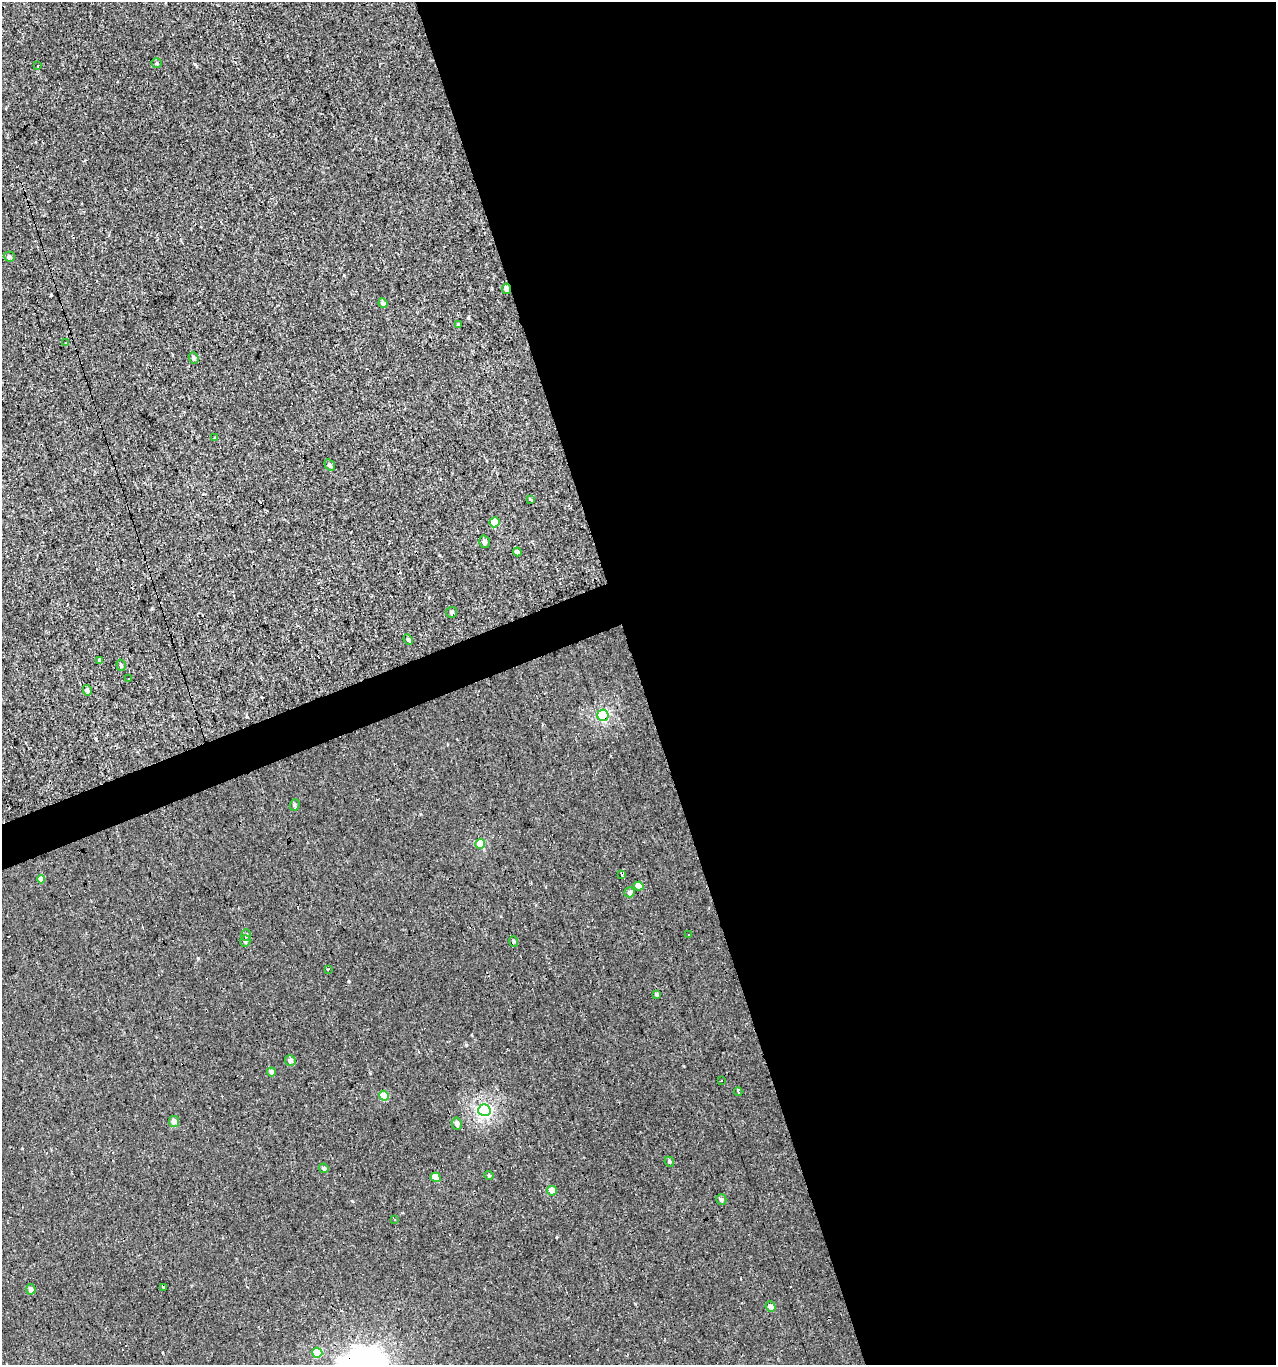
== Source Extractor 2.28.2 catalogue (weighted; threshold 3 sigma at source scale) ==
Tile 8 of 4 x 4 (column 4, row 2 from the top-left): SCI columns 3945-5218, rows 2727-4089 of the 5286 x 5452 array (HDU 1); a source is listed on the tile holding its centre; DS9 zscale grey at full resolution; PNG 1278 x 1367 px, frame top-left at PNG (2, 2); each listed source drawn as its Kron ellipse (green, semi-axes under 4 px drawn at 4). Shown black and unused: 52% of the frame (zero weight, under 3 of 4 exposures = <1% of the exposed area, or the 3 px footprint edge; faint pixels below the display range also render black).
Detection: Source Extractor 2.28.2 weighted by HDU 2 'WHT'; one run over the whole footprint, this tile lists its part. Background 0.00134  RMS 0.003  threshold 0.0136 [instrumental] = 3 sigma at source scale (4.5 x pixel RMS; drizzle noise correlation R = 1.50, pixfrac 1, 0.0396/0.0396 arcsec/px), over >= 5 px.
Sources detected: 66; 14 cosmic-ray / hot-pixel residue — neither listed nor drawn; the other 52 listed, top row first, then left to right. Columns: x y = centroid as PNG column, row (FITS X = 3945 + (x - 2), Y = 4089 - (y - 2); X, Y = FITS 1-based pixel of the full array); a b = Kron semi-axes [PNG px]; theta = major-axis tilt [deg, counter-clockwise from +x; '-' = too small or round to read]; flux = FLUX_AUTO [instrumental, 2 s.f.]
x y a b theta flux
157 63 5 4 - 0.4
37 66 3 2 - 0.28
9 257 5 5 - 0.9
506 289 5 4 - 1.5
383 303 5 4 - 1.4
458 324 4 3 - 0.31
66 343 3 3 - 1.1
194 358 6 4 -67 0.99
215 437 3 3 - 0.48
330 465 6 4 -58 0.81
531 500 4 3 - 0.97
494 522 5 5 - 7.7
484 542 6 5 - 0.85
517 552 4 4 - 0.73
451 612 5 5 - 0.63
408 640 5 3 - 0.45
99 660 4 3 - 0.8
121 665 6 4 -73 0.49
128 678 3 3 - 1.2
87 690 5 4 - 0.67
603 715 5 5 - 26
295 805 6 4 68 0.62
480 844 5 4 - 6.5
622 874 4 3 - 1.1
41 879 4 4 - 2
639 886 4 4 - 4.2
630 892 5 5 - 1
246 935 6 5 - 0.57
688 935 3 3 - 0.61
245 941 6 5 - 0.78
513 941 5 3 - 0.33
328 969 3 3 - 0.53
657 994 3 3 - 0.46
290 1060 5 5 - 1.3
271 1072 4 4 - 1.1
721 1080 3 2 - 0.38
738 1092 4 2 - 1.1
384 1096 5 4 - 7.3
484 1110 6 6 - 58
174 1121 5 5 - 1.6
457 1124 6 5 - 1.1
669 1162 5 4 - 0.42
324 1168 5 4 - 0.79
489 1175 5 4 - 0.37
436 1177 5 4 - 5.4
552 1191 5 4 - 2.9
721 1199 5 5 - 0.85
395 1219 3 3 - 1.7
164 1287 3 3 - 0.66
31 1289 5 5 - 1.6
771 1307 5 4 - 1.7
317 1353 5 5 - 9.6
Overlapping masked pixels (flux is a lower limit): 3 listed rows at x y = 506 289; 603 715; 484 1110
Unlisted compact peaks at least as high as the median listed source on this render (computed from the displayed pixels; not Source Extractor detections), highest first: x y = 198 958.